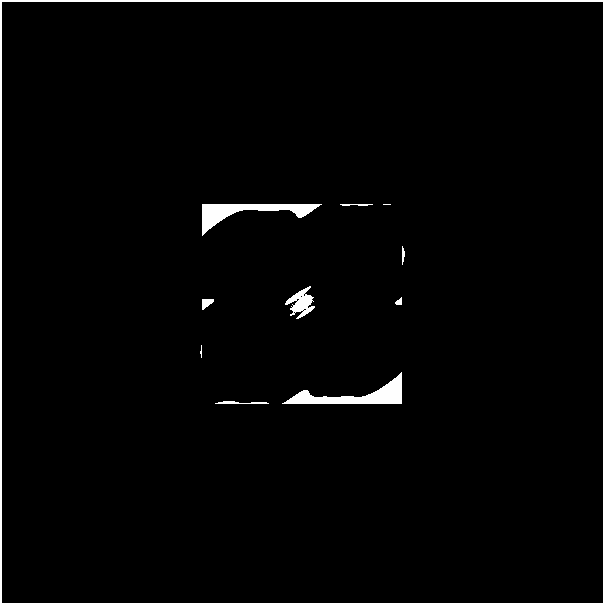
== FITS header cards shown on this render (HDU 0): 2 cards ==
NAXIS1  =                  601
NAXIS2  =                  601

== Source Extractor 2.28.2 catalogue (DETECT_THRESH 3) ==
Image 601 x 601 px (HDU 0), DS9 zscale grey, 1 PNG px = 1 image px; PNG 605 x 605 px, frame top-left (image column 1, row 601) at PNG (2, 2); no overlay
Background 0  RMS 5.3e-35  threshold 1.58e-34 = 3 sigma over >= 5 px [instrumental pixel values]
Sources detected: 15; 13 with non-positive FLUX_AUTO (blend fragments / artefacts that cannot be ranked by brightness) are not listed; the other 2 listed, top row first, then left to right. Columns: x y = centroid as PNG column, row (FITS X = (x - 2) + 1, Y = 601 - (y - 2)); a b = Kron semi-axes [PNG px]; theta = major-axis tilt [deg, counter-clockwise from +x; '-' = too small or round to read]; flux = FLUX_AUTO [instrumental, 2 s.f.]
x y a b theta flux
302 303 19 9 37 9.7e+00
510 591 48 27 0 5.4e-13
At the frame edge (FLAGS 8, measured only in part): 1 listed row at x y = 510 591
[13 non-positive-flux detections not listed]